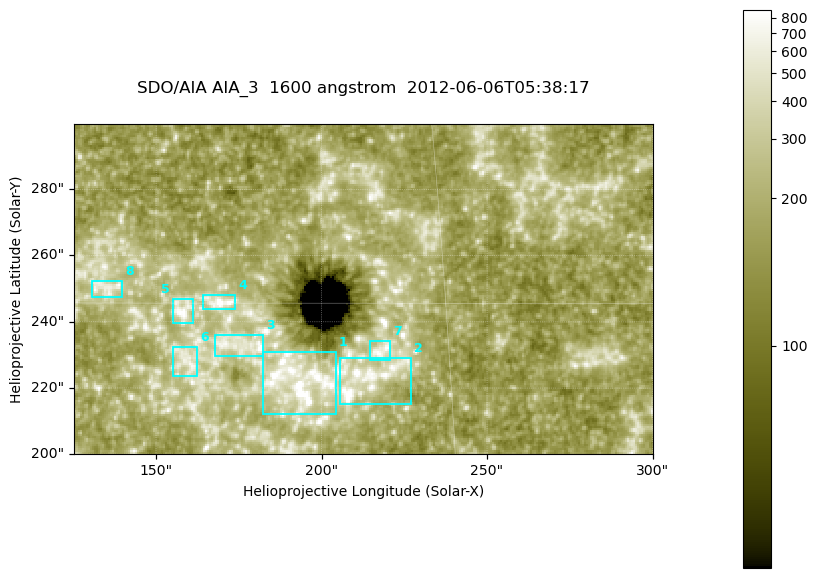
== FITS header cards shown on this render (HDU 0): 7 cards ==
TELESCOP= 'SDO/AIA '
INSTRUME= 'AIA_3   '
WAVELNTH=                 1600
WAVEUNIT= 'angstrom'
DATE-OBS= '2012-06-06T05:38:17.12'
CTYPE1  = 'HPLN-TAN'
CTYPE2  = 'HPLT-TAN'

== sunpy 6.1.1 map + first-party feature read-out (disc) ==
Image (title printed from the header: SDO/AIA AIA_3  1600 angstrom  2012-06-06T05:38:17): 287 x 164 px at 0.609 arcsec/px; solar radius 946 arcsec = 1552 px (partial field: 0.6% of the solar disc is inside the frame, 100% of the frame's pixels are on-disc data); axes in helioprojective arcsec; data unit not stated in the header (colour bar unlabelled)
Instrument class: DISC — disc imager (sunpy class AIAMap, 1600 A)
Bright regions (active regions / flare kernels): reference = the on-disc median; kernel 3 px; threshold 5 sigma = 307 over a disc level ~178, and >= 1.15x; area >= 47 px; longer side >= 3 px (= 1.8 arcsec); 8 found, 8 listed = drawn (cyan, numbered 1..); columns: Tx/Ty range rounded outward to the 2 arcsec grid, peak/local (2 s.f.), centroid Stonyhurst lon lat
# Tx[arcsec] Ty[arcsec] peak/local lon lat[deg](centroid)
1 182..206 212..232 8.8 +12 +14
2 204..228 214..230 5.9 +13 +14
3 168..184 230..236 4.6 +11 +14
4 164..174 244..248 6.3 +11 +15
5 154..162 238..248 5.1 +10 +15
6 154..162 222..232 3.7 +10 +14
7 214..222 228..234 4.3 +14 +14
8 130..140 246..254 3.4 +8 +15